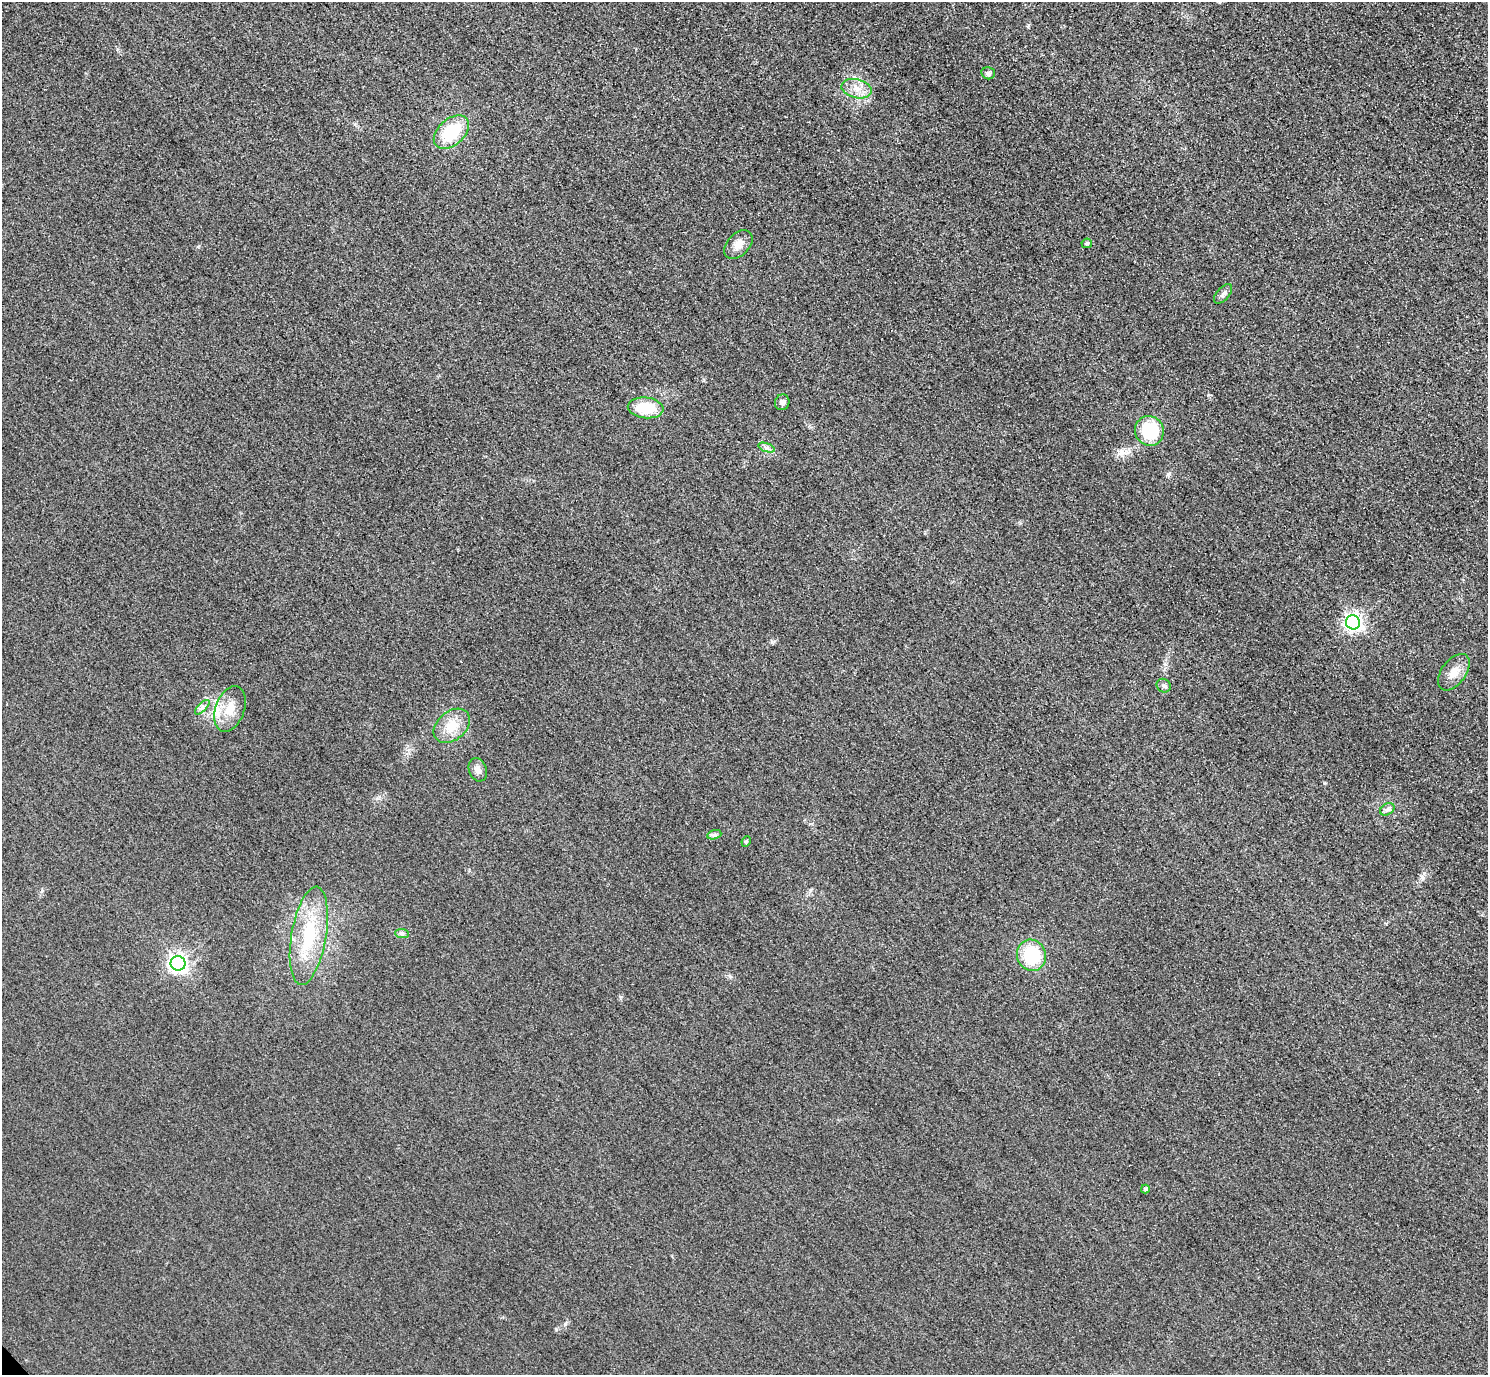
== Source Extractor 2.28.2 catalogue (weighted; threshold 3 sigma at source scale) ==
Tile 10 of 4 x 4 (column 2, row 3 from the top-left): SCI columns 1518-3003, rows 1558-2930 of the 6005 x 6003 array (HDU 1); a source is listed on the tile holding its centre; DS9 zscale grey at full resolution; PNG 1490 x 1377 px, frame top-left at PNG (2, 2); each listed source drawn as its Kron ellipse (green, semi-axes under 4 px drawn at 4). Shown black and unused: <1% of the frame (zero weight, under 3 of 4 exposures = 3% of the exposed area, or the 3 px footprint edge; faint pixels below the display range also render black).
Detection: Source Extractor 2.28.2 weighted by HDU 2 'WHT'; one run over the whole footprint, this tile lists its part. Background 0.0522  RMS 0.016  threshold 0.0729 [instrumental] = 3 sigma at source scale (4.5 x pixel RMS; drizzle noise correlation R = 1.50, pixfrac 1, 0.05/0.05 arcsec/px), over >= 5 px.
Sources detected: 26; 1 inside a brighter listed object's ellipse — not listed separately; the other 25 listed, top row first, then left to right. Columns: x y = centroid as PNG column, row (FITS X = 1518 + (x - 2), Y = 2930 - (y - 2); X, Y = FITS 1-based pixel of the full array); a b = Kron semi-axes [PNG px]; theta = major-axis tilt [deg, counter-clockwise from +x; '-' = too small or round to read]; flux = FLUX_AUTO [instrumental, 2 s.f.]
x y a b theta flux
988 73 7 6 - 4.4
857 89 15 9 -13 17
451 132 20 13 42 72
1087 243 5 4 - 3.5
738 244 17 11 47 14
1223 294 12 6 49 5.6
782 402 8 7 - 6.5
646 408 18 10 -6 52
1149 431 15 14 - 83
767 448 9 4 -19 4.1
1353 622 7 7 - 660
1454 672 21 12 53 21
1164 686 7 6 - 4
202 707 9 3 45 4.1
230 709 24 14 70 30
452 726 20 14 40 30
478 770 12 8 -69 9.1
1387 809 8 5 31 4.5
714 835 7 4 18 3.4
746 841 5 4 - 2.3
402 934 7 4 -2 3.5
309 936 50 17 80 95
1031 955 16 14 -72 81
178 963 7 7 - 690
1145 1189 4 4 - 5.2
Unlisted compact peaks at least as high as the median listed source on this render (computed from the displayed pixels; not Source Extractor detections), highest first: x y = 772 642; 565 1324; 1168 474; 1208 395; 377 798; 1422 877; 1028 25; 621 997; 42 891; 556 1329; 810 890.